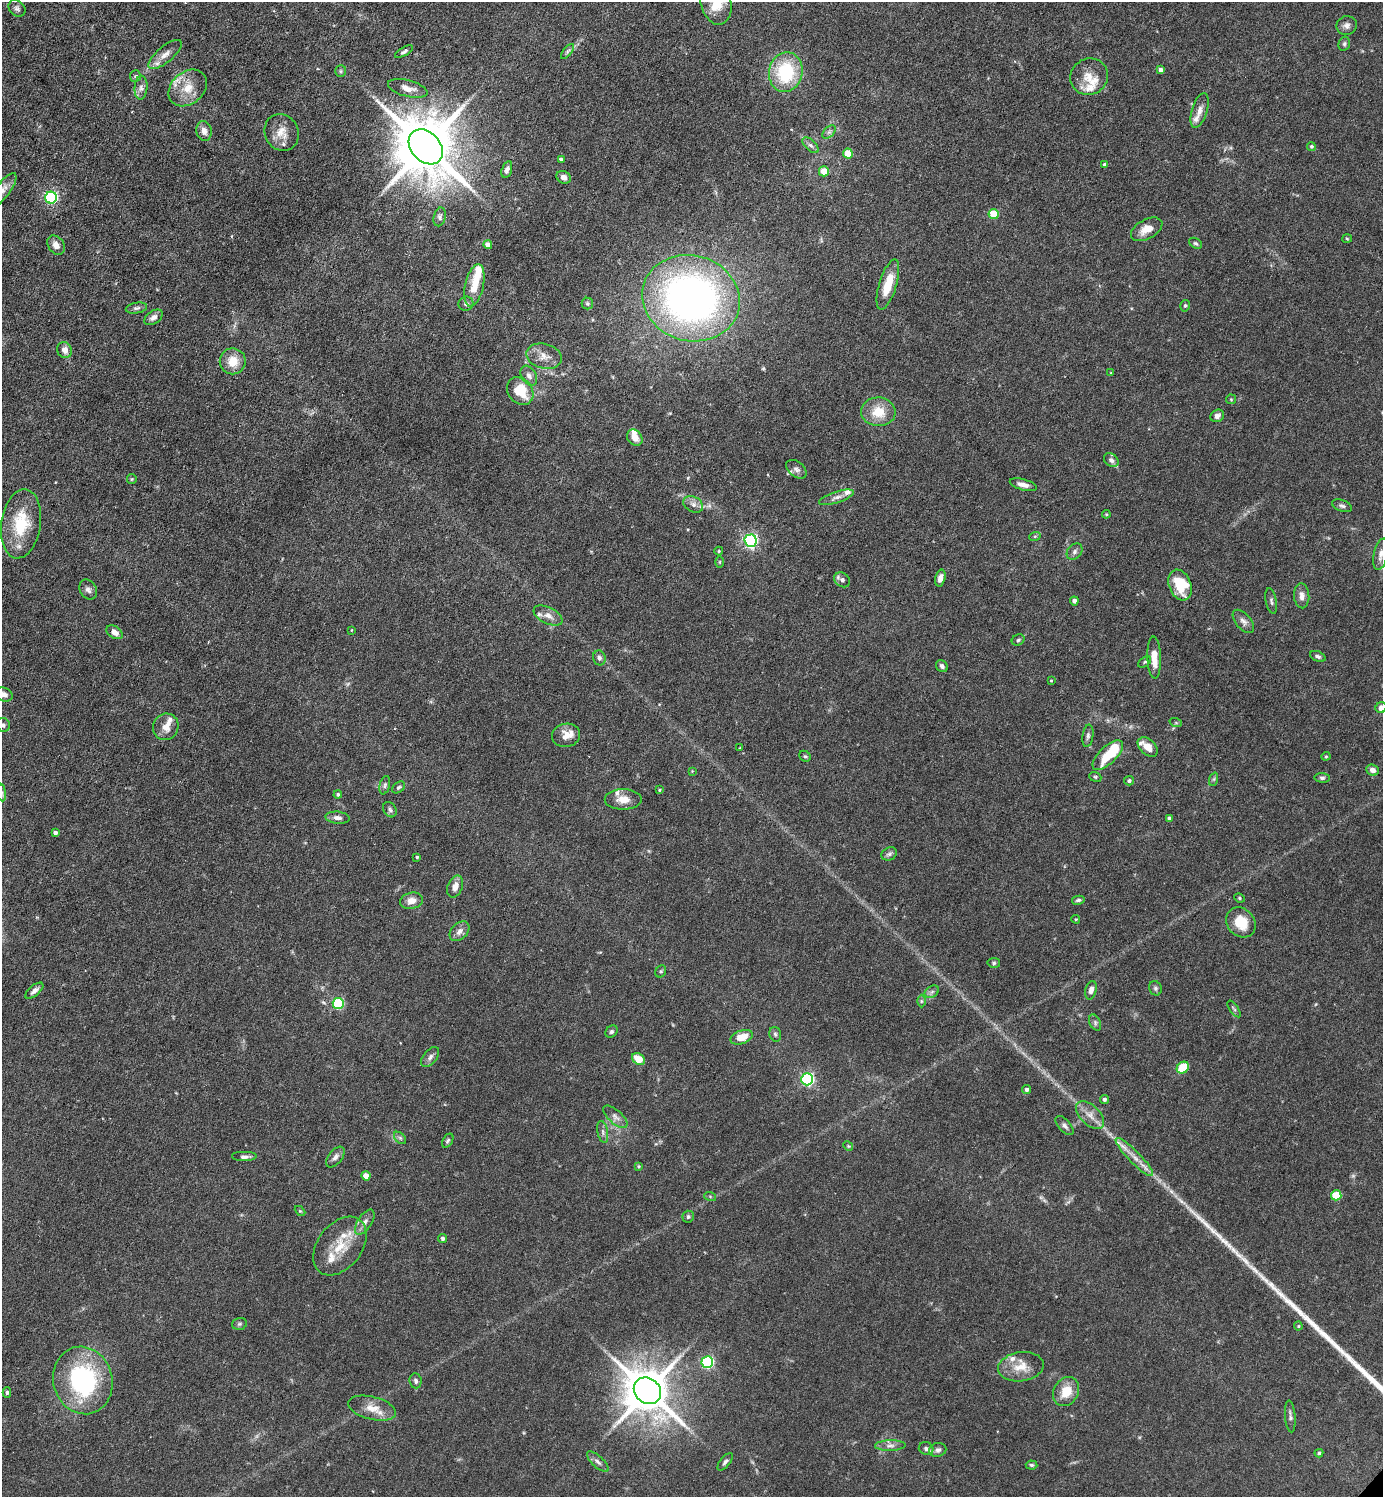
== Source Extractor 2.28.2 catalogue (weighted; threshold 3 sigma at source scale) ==
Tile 11 of 4 x 4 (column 3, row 3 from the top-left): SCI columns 3062-4442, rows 1495-2989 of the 5979 x 5978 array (HDU 1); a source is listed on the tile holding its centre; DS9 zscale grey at full resolution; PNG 1385 x 1499 px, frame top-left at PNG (2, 2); each listed source drawn as its Kron ellipse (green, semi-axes under 4 px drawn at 4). Shown black and unused: <1% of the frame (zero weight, under 3 of 6 exposures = <1% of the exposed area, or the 3 px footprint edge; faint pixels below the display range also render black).
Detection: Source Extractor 2.28.2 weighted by HDU 2 'WHT'; one run over the whole footprint, this tile lists its part. Background 0.0628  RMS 0.0046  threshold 0.0189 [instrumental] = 3 sigma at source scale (4.09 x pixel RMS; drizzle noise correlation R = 1.36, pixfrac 0.8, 0.05/0.05 arcsec/px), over >= 5 px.
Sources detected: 204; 2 too faint to see at this stretch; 1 inside a brighter object's white glare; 2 long thin detections or spike segments (spike, bleed or trail) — neither listed nor drawn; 18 inside a brighter listed object's ellipse — not listed separately; the other 181 listed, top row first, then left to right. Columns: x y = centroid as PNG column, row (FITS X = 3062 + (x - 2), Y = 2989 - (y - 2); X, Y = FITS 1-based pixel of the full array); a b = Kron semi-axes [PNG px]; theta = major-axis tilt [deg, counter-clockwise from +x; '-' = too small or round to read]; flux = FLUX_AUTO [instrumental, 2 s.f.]
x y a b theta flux
716 2 22 15 -77 14
17 8 9 7 -41 1.4
1347 25 10 9 - 2.1
1344 44 7 5 75 0.97
567 51 9 4 51 0.96
404 52 10 4 30 1.1
165 54 20 8 40 3.8
1161 70 4 4 - 1.9
341 71 6 5 - 0.81
786 72 20 16 78 29
135 76 6 5 - 0.75
1089 77 19 18 - 7.4
141 88 12 6 86 2.1
188 88 21 16 41 8.7
408 88 20 8 -14 4
1199 111 18 7 73 3.3
204 131 10 7 -78 2.6
282 132 19 16 -63 5.8
829 132 8 5 44 1.2
810 145 10 5 -42 1.3
1311 146 4 4 - 0.72
426 147 19 14 -48 3700
848 153 5 5 - 9.7
561 160 4 3 - 1.2
1105 165 4 4 - 1.5
507 170 9 5 73 1.6
824 171 5 5 - 6.7
564 177 7 6 - 2.1
2 190 21 7 52 3.4
51 198 6 6 - 68
994 214 5 5 - 15
440 217 9 6 76 1.2
1147 229 17 9 28 5.5
1347 239 5 3 - 0.4
1195 243 7 5 -29 0.8
56 245 10 7 -55 3.2
488 245 4 4 - 3.1
474 285 22 9 78 9.6
888 285 26 8 73 11
691 298 49 43 -15 230
466 304 7 7 - 1.3
587 304 6 5 - 0.73
1185 306 6 4 74 0.67
136 308 11 5 10 1.2
153 317 10 6 35 2.2
65 350 8 7 - 2.9
544 356 18 12 -14 4.8
233 361 13 13 - 7.5
1111 373 4 3 - 0.37
529 376 11 7 -58 2.1
520 391 15 12 -50 11
1231 399 5 5 - 0.52
878 412 17 14 -3 9.3
1217 416 7 6 - 1.7
635 438 9 7 -53 4
1111 460 8 6 -41 1.5
796 469 11 7 -40 1.7
132 479 5 4 - 0.54
1023 485 14 5 -15 2.5
836 497 18 5 18 2.5
693 504 10 7 -29 2.1
1342 506 10 5 -19 1.2
1106 514 4 4 - 0.46
21 524 35 19 81 20
1035 536 6 3 18 0.52
751 541 6 6 - 110
719 551 4 4 - 0.49
1075 552 9 7 49 1.4
1381 554 16 7 78 2.9
720 562 6 4 -90 0.53
940 578 8 5 76 2.3
842 580 8 7 - 1.6
1180 585 16 11 -68 15
88 590 10 8 -56 1.9
1302 596 12 7 -87 2.8
1074 601 4 4 - 1.6
1271 601 13 5 -79 1.3
548 616 15 8 -26 3.3
1243 621 14 7 -50 2.3
351 630 3 2 - 0.27
114 632 9 6 -34 3.1
1018 640 7 5 30 0.81
1318 656 8 5 -20 1.1
599 658 7 6 - 1.3
1154 658 21 7 -88 6.4
1145 662 7 4 36 0.75
942 666 6 5 - 1.6
1051 680 3 2 - 0.4
4 694 9 6 -23 2.2
1381 708 6 5 - 2.5
1176 723 6 4 -19 0.52
3 725 7 6 - 1.3
166 727 13 12 - 4.5
566 735 14 11 11 4.5
1088 736 11 5 82 1.2
1148 747 12 7 -43 4.7
740 748 3 3 - 0.36
1108 755 19 8 43 14
805 756 6 5 - 0.63
1326 756 4 4 - 0.47
1372 770 6 5 - 2.2
692 771 3 3 - 0.3
1095 777 6 4 -22 0.66
1322 778 7 5 -6 1
1214 779 7 4 71 0.72
1129 781 5 4 - 1
385 785 9 5 77 1.1
398 787 7 5 39 0.84
659 790 3 3 - 0.46
2 792 9 4 -82 1.1
338 794 4 4 - 0.81
623 799 18 10 0 5.3
390 810 8 6 -59 1.1
338 818 12 6 -6 1.9
1169 818 4 3 - 1.1
55 833 4 4 - 1.4
889 854 8 6 28 1.1
417 857 3 3 - 0.64
455 887 11 7 69 3.3
1239 898 5 4 - 0.57
1078 900 6 4 11 0.96
412 901 11 8 11 3.9
1076 919 4 4 - 0.46
1241 922 16 13 -49 10
459 931 11 8 45 2.5
994 963 6 5 - 0.83
661 971 6 5 - 0.71
1155 988 7 6 - 0.99
1091 990 9 5 75 2.5
34 991 11 5 41 1.8
932 992 8 5 31 1.3
921 1001 6 4 -90 0.66
338 1003 5 5 - 34
1234 1009 10 3 -55 0.78
1095 1023 8 5 -65 1.1
611 1032 7 5 44 0.97
775 1034 7 5 -74 1
742 1037 11 6 18 7
430 1057 11 6 50 1.8
638 1059 7 5 -38 6.8
1183 1068 6 5 - 12
807 1079 6 6 - 74
1027 1090 4 4 - 1.3
1104 1099 4 4 - 1.1
1090 1115 17 9 -43 4.5
615 1117 15 6 -42 2.4
1064 1126 11 6 -48 1.5
603 1132 11 5 -79 1.4
400 1138 7 4 -45 0.83
448 1141 7 5 58 0.88
848 1146 5 4 - 0.54
245 1157 13 5 0 1.6
335 1157 12 7 51 2
1134 1157 26 6 -46 5.2
639 1166 4 3 - 0.51
366 1176 4 4 - 4.7
1336 1195 5 5 - 15
710 1196 6 4 -20 0.54
300 1211 6 4 -44 0.53
688 1217 6 5 - 1.1
365 1222 14 7 57 2.4
442 1239 4 4 - 1.2
340 1246 33 22 52 14
239 1324 7 5 16 0.86
1298 1326 4 4 - 0.52
707 1362 6 6 - 60
1021 1367 23 14 7 7.9
83 1380 34 29 -73 58
416 1381 7 6 - 1.2
647 1391 14 12 -40 2000
7 1392 5 4 - 0.77
1066 1392 15 12 59 8.6
372 1408 24 11 -14 6.5
1290 1416 16 5 -85 1.5
890 1445 15 5 2 2.1
926 1449 7 6 - 1.2
938 1450 9 7 13 1.5
1319 1453 4 4 - 0.74
598 1462 14 5 -42 1.8
725 1462 10 5 51 1.2
1031 1465 6 4 -4 0.81
Isophote crosses this tile's border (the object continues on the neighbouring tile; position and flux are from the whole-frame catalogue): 7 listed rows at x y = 716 2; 2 190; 1381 554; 4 694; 1381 708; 3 725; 2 792